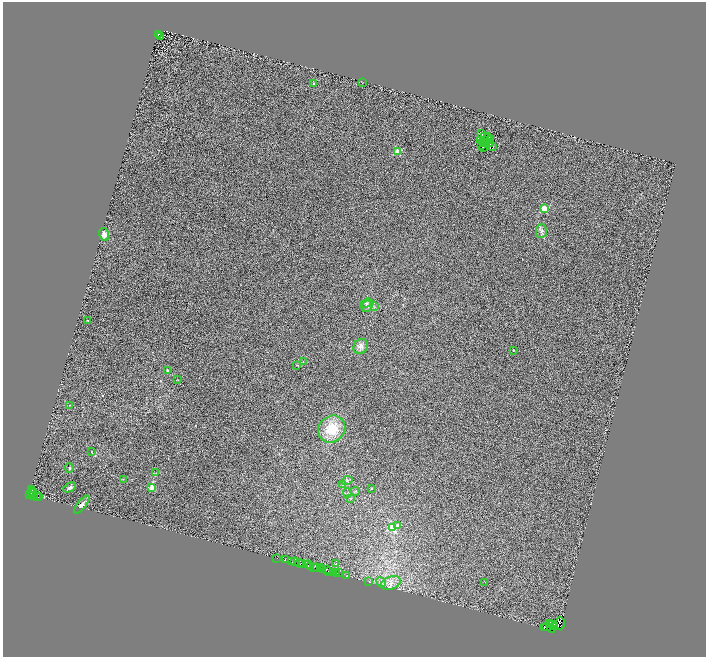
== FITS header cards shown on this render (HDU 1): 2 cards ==
NAXIS1  =                 1407
NAXIS2  =                 1309

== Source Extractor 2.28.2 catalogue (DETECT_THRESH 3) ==
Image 1407 x 1309 px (HDU 1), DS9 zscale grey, zoomed out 1/2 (1 PNG px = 2 x 2 image px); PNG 708 x 659 px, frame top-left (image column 2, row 1309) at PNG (3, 2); each listed source drawn as its Kron ellipse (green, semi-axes under 4 px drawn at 4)
Background 3.29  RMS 1.7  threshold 4.99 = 3 sigma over >= 5 px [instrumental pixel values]
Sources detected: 109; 22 cannot appear on this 1/2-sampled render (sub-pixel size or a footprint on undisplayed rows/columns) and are neither listed nor drawn; the other 87 listed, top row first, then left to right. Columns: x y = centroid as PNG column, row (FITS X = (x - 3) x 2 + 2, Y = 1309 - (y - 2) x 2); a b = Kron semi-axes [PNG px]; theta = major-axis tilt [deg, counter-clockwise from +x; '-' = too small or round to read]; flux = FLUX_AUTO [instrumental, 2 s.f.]
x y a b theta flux
158 35 4 1 - 120
161 37 2 1 - 82
362 83 2 1 - 76
314 84 4 3 - 420
481 134 2 1 - 56
484 136 3 1 - 72
487 136 3 1 - 47
489 138 3 1 - 160
480 140 2 1 - 130
490 140 3 1 - 170
483 142 4 2 - 260
489 142 2 1 - 47
485 144 3 1 - 54
490 144 3 1 - 120
481 145 2 1 - 58
493 146 3 2 - 250
483 147 2 1 - 65
398 152 3 3 - 8500
544 208 3 3 - 13000
541 231 7 5 85 970
104 234 6 5 - 2100
366 303 7 4 18 730
367 306 6 5 - 870
374 307 3 3 - 320
88 320 3 2 - 190
361 346 8 7 - 1600
513 350 2 2 - 360
303 362 3 3 - 180
297 365 3 2 - 120
167 370 2 2 - 480
178 380 3 2 - 110
69 405 3 2 - 180
332 429 14 13 - 9900
92 451 2 2 - 120
69 468 5 3 - 330
156 473 3 2 - 110
123 479 3 2 - 120
347 481 5 3 - 540
343 484 3 3 - 240
70 487 7 3 28 820
151 487 2 2 - 4600
371 488 2 2 - 210
32 489 4 3 - 2000
32 491 3 1 - 880
355 491 5 2 - 250
31 493 2 1 - 690
34 493 2 1 - 550
347 493 5 2 - 270
29 494 2 1 - 3200
34 495 2 1 - 860
36 496 2 2 - 1600
39 497 2 1 - 180
351 499 3 2 - 160
82 505 11 4 51 1400
398 526 3 3 - 800
393 527 3 3 - 22000
277 558 2 1 - 820
285 560 2 2 - 3500
292 561 2 1 - 2500
294 562 3 2 - 3100
300 563 4 2 - 12000
302 564 3 2 - 6200
336 564 4 3 - 270
308 565 4 2 - 6300
311 567 2 1 - 1900
320 567 3 2 - 4600
314 568 3 1 - 380
316 568 2 1 - 1000
322 569 2 1 - 2000
323 570 3 1 - 1800
326 570 3 1 - 320
329 571 3 2 - 5700
334 572 4 2 - 1600
339 572 3 1 - 210
336 573 2 1 - 3100
346 575 4 2 - 450
369 581 3 2 - 140
381 582 5 3 - 800
485 582 2 1 - 110
391 583 10 6 20 2100
560 623 6 4 -90 9900
550 624 3 2 - 4700
552 624 2 2 - 1200
554 626 2 1 - 4300
547 627 4 4 - 3800
544 628 2 1 - 1900
552 628 4 2 - 4700
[22 sub-pixel or undisplayed-footprint detections neither listed nor drawn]